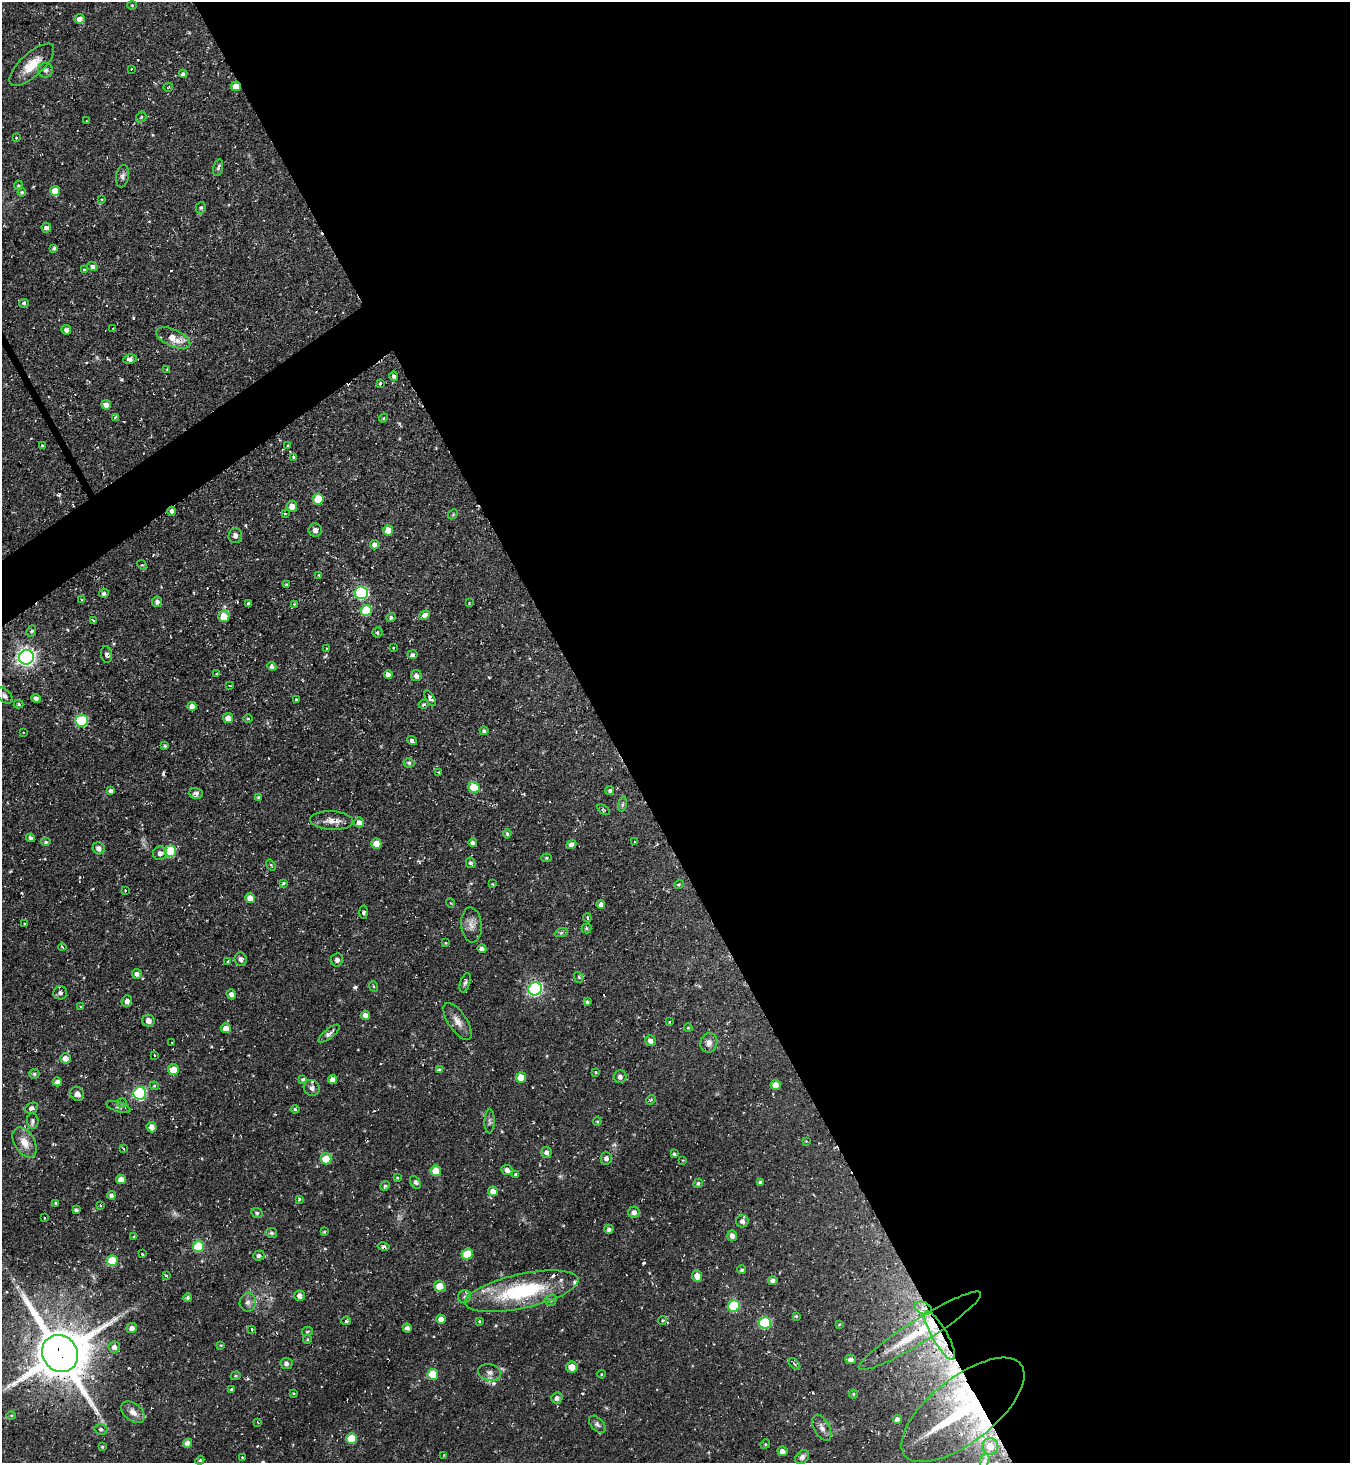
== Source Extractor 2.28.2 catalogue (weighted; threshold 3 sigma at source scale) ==
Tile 8 of 4 x 4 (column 4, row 2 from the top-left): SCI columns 4197-5544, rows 2924-4384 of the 5837 x 5845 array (HDU 1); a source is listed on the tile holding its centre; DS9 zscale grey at full resolution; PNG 1352 x 1465 px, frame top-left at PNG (2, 2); each listed source drawn as its Kron ellipse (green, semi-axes under 4 px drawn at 4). Shown black and unused: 57% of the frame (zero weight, under 2 of 3 exposures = <1% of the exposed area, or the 3 px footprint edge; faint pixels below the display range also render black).
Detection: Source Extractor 2.28.2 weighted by HDU 2 'WHT'; one run over the whole footprint, this tile lists its part. Background 0.0495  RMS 0.0059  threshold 0.0263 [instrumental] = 3 sigma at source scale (4.5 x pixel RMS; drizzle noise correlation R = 1.50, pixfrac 1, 0.05/0.05 arcsec/px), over >= 5 px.
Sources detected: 299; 1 too faint to see at this stretch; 21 cosmic-ray / hot-pixel residue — neither listed nor drawn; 4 inside a brighter listed object's ellipse — not listed separately; the other 273 listed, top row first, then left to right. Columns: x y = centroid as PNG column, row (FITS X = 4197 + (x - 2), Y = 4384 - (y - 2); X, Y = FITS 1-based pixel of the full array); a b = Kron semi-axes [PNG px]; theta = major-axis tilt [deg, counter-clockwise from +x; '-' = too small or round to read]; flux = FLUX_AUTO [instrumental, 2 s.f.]
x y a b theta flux
132 5 4 4 - 0.63
80 19 5 4 - 3.3
32 65 28 11 42 12
131 69 3 3 - 0.59
46 70 7 7 - 1.8
183 74 4 3 - 1.9
236 86 5 5 - 4.9
168 87 5 2 - 0.56
141 117 6 4 48 0.92
86 121 3 3 - 0.53
16 138 3 3 - 1.2
218 168 8 4 76 1.4
122 176 11 6 78 1.7
18 185 5 4 - 0.72
55 191 5 5 - 9.2
22 192 4 4 - 0.87
101 199 3 2 - 0.52
201 208 6 5 - 1.1
46 228 5 5 - 2.6
54 248 4 3 - 1
92 266 5 4 - 1.4
84 270 3 3 - 1.4
24 303 5 4 - 1.2
113 328 2 2 - 0.38
66 330 5 5 - 1.8
173 338 18 8 -24 9.2
130 359 6 5 - 2.4
167 369 3 3 - 1.1
394 376 5 4 - 1.5
380 383 4 3 - 1.8
106 405 5 4 - 4.3
115 417 3 2 - 0.75
383 418 4 4 - 0.73
287 445 3 2 - 0.74
42 446 3 3 - 0.71
293 457 3 3 - 0.91
318 499 5 5 - 15
292 506 5 5 - 5.1
172 511 4 4 - 2.1
285 514 4 3 - 0.7
453 514 6 4 46 0.63
315 530 6 6 - 2.4
388 530 5 5 - 8.1
235 535 7 7 - 2.6
375 545 5 4 - 2
142 565 5 3 - 0.65
319 575 4 3 - 0.52
286 585 4 3 - 0.72
104 593 5 4 - 1.4
361 593 7 6 - 64
82 600 4 3 - 0.59
157 602 5 5 - 2.1
248 603 3 3 - 0.68
469 603 3 2 - 0.44
294 604 3 3 - 0.56
366 610 5 5 - 19
424 615 6 4 26 5
224 616 5 5 - 9.8
391 617 5 4 - 1.2
93 621 4 3 - 1.8
31 631 6 4 71 1.2
377 632 5 5 - 1.1
393 648 3 2 - 0.6
327 649 3 2 - 0.56
107 654 8 5 -83 1.7
412 655 5 4 - 1.5
26 657 7 7 - 220
272 666 4 4 - 1.8
217 674 3 2 - 0.71
388 674 4 4 - 2.3
416 676 5 5 - 2.1
230 686 4 2 - 0.42
4 696 10 6 -43 1.9
36 698 4 4 - 2.1
430 698 8 4 -61 1.6
296 700 3 3 - 2.3
19 704 5 4 - 0.86
424 704 5 4 - 1.2
192 706 4 4 - 3.2
228 718 5 5 - 4.4
248 718 4 3 - 0.59
82 721 6 6 - 42
484 731 4 4 - 1.3
23 732 2 2 - 0.61
412 740 5 4 - 1.7
165 745 4 3 - 0.78
409 763 5 4 - 1.2
438 772 4 3 - 0.57
474 787 6 5 - 18
111 791 4 4 - 2.3
610 791 4 4 - 1.2
196 793 7 5 -19 1.9
259 797 4 3 - 0.81
622 804 8 4 81 1.1
604 810 7 4 -31 0.74
332 821 21 9 -3 5.5
359 822 5 5 - 2.5
507 834 5 3 - 1
31 838 4 3 - 1.3
46 842 5 4 - 1.1
635 842 3 3 - 0.96
473 843 4 4 - 1.9
376 844 5 5 - 5.4
571 844 5 4 - 2.6
99 848 6 6 - 2.3
170 851 6 5 - 32
160 853 7 6 - 2.6
547 858 5 4 - 0.75
471 863 5 4 - 1.3
271 865 6 3 -55 0.6
283 883 3 2 - 0.74
493 884 3 2 - 0.39
679 884 5 3 - 0.68
125 890 3 3 - 0.71
250 898 5 5 - 4.9
450 903 5 3 - 0.55
601 905 4 4 - 2
363 912 6 3 -87 1
587 918 4 3 - 1.7
24 923 2 2 - 0.63
471 925 17 10 -85 4.6
586 928 5 5 - 0.88
561 933 7 4 19 1.1
445 943 3 3 - 0.53
62 947 4 2 - 0.59
482 949 4 4 - 2.5
241 959 7 6 - 2.2
337 960 7 6 - 2
228 961 3 3 - 1.5
137 974 5 5 - 2.2
578 977 6 3 -69 0.77
465 983 10 5 72 1.5
373 986 5 3 - 0.61
535 989 7 6 - 120
60 993 7 6 - 1.7
231 994 5 4 - 2.2
127 1001 6 5 - 2.5
587 1002 3 3 - 0.9
80 1007 3 3 - 0.82
365 1015 5 4 - 3.5
148 1021 6 6 - 3.1
458 1021 21 9 -56 5.1
669 1022 4 3 - 0.53
226 1028 5 5 - 4.4
688 1028 4 4 - 0.66
329 1034 13 5 39 1.9
650 1041 5 5 - 2.7
172 1042 2 2 - 0.37
709 1043 10 8 72 3.2
154 1055 3 2 - 0.54
66 1058 5 5 - 4.5
173 1070 5 5 - 10
439 1070 4 4 - 1.6
595 1072 3 3 - 0.95
34 1074 5 4 - 1.1
521 1077 5 5 - 11
620 1077 6 6 - 2.6
303 1079 4 3 - 0.89
332 1080 4 4 - 3.5
57 1082 4 4 - 2.2
775 1085 5 5 - 4.9
154 1086 4 4 - 0.65
312 1088 8 7 - 2.6
140 1093 6 6 - 63
77 1094 7 6 - 3.2
651 1100 5 4 - 0.68
122 1103 4 4 - 0.84
118 1107 12 5 -17 1.7
32 1108 7 5 25 2.3
295 1109 4 4 - 0.86
33 1121 8 6 -84 1.4
490 1121 12 5 90 1.5
597 1122 4 3 - 0.61
152 1127 5 5 - 4
806 1141 4 4 - 0.46
25 1142 16 10 -60 7.1
124 1149 3 2 - 0.49
546 1153 5 5 - 2.3
674 1154 3 3 - 0.92
606 1158 6 6 - 1.9
326 1159 5 5 - 13
682 1160 3 3 - 0.51
507 1170 6 5 - 3
436 1171 5 5 - 9.4
516 1174 3 3 - 7.7
397 1178 4 3 - 0.64
121 1179 5 4 - 4.8
415 1182 7 5 -61 1.4
761 1182 4 4 - 1.5
698 1183 5 4 - 1
385 1186 5 4 - 1
493 1191 5 5 - 4.5
111 1195 4 4 - 1.7
299 1199 4 3 - 1.1
56 1203 3 3 - 0.92
100 1205 4 3 - 0.77
76 1210 4 3 - 1.2
634 1212 6 5 - 2.8
257 1213 6 5 - 1
44 1218 2 2 - 0.45
742 1221 6 6 - 1.9
609 1229 4 4 - 1.7
324 1232 3 3 - 0.67
271 1233 6 5 - 1.1
732 1236 5 5 - 2.2
134 1237 3 3 - 6.3
198 1247 5 5 - 28
384 1247 6 4 -12 1.6
142 1253 3 2 - 0.54
467 1254 5 5 - 16
259 1256 5 5 - 1.6
112 1261 5 5 - 18
742 1270 4 4 - 1.1
166 1276 3 3 - 1.6
697 1276 6 5 - 5.3
773 1281 4 4 - 2.4
440 1286 6 5 - 9.7
521 1291 58 17 12 56
300 1296 5 5 - 2.6
465 1297 6 6 - 1.6
187 1298 4 4 - 1.1
551 1300 6 5 - 1
248 1302 9 8 - 2.3
734 1306 6 5 - 41
923 1308 9 6 -23 3.2
796 1316 4 4 - 0.72
441 1319 5 4 - 4
662 1320 5 4 - 0.77
346 1321 4 4 - 1.2
479 1321 3 3 - 0.53
765 1323 6 6 - 51
839 1325 4 2 - 0.44
132 1328 5 5 - 2.4
407 1328 4 4 - 1.9
252 1329 3 3 - 1.4
307 1331 5 4 - 0.85
920 1331 71 11 32 32
940 1336 28 7 -60 12
307 1339 4 4 - 0.66
221 1345 4 3 - 0.51
114 1347 6 5 - 2.9
60 1354 19 17 -53 3300
851 1359 5 4 - 2.6
286 1363 6 5 - 1.6
795 1364 7 4 -46 1.3
572 1367 6 5 - 5.6
489 1372 11 8 -12 2.8
433 1374 5 5 - 17
602 1374 4 3 - 0.55
236 1376 5 4 - 0.73
231 1389 3 3 - 1.1
293 1393 3 3 - 0.54
853 1394 4 4 - 0.63
557 1398 6 5 - 2.5
963 1410 74 32 38 91
133 1412 13 8 -39 4.6
11 1415 5 3 - 0.64
897 1419 4 4 - 2.6
258 1423 3 3 - 0.79
597 1424 10 6 -47 1.8
822 1428 14 7 -62 3.4
101 1429 6 5 - 1.4
351 1438 5 5 - 16
188 1443 4 4 - 3.9
765 1444 5 4 - 0.68
990 1446 8 8 - 7.3
102 1447 4 3 - 0.67
783 1451 5 5 - 3.1
444 1455 3 2 - 0.45
242 1457 2 2 - 0.51
802 1457 8 6 45 1.7
200 1460 4 3 - 0.58
985 1460 7 4 72 1.5
Overlapping masked pixels (flux is a lower limit): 8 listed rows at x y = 236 86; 172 511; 26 657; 923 1308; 920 1331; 940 1336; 60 1354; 963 1410
Isophote crosses this tile's border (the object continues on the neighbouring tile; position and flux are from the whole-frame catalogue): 1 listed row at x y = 4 696